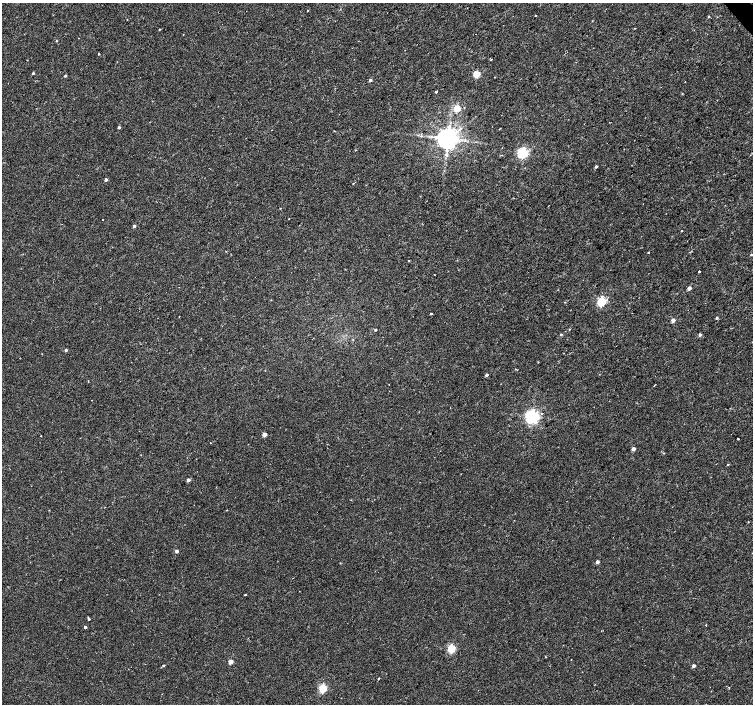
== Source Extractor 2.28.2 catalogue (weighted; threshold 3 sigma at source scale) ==
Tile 10 of 4 x 4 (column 2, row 3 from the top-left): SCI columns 1507-3007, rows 1611-3014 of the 6008 x 5965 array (HDU 1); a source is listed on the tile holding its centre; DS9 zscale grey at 2 x 2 block average (1 PNG px = mean of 2 x 2 image px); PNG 755 x 706 px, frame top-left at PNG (2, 3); no overlay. Shown black and unused: <1% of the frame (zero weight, under 2 of 3 exposures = <1% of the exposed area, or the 3 px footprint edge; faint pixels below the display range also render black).
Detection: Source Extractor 2.28.2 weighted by HDU 2 'WHT'; one run over the whole footprint, this tile lists its part. Background 0.00282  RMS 0.0023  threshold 0.0105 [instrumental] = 3 sigma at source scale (4.5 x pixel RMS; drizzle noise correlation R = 1.50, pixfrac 1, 0.0396/0.0396 arcsec/px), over >= 5 px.
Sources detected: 68; all 68 listed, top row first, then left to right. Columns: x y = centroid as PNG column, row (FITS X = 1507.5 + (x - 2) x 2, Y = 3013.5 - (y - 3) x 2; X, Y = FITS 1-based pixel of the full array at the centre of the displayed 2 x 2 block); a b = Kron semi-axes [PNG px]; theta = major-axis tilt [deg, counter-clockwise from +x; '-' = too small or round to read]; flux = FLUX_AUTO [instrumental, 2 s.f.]
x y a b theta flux
308 10 2 2 - 0.25
535 16 2 2 - 0.91
709 16 3 2 - 0.35
159 29 3 2 - 0.33
78 38 2 2 - 0.35
56 41 3 2 - 0.29
99 54 2 2 - 0.75
491 60 3 2 - 0.41
33 73 2 2 - 0.99
476 74 3 3 - 20
65 76 2 2 - 0.79
494 77 2 2 - 0.22
370 80 3 3 - 1.1
436 91 2 2 - 1.1
464 107 2 2 - 0.23
457 108 3 3 - 17
119 127 2 2 - 1.2
499 129 3 2 - 0.35
448 139 5 5 - 600
523 153 3 3 - 78
596 167 3 2 - 0.89
106 180 2 2 - 1.4
353 184 2 2 - 0.38
548 206 2 2 - 0.19
102 220 2 2 - 0.86
134 226 2 2 - 1.6
682 231 2 2 - 1.3
648 252 2 2 - 0.79
751 255 3 2 - 0.42
408 261 2 2 - 0.35
699 271 2 2 - 2.5
689 288 2 2 - 3.5
602 301 3 3 - 48
431 313 2 2 - 1.6
717 318 3 2 - 0.81
673 320 3 2 - 3.6
569 329 2 2 - 0.33
375 330 3 2 - 0.52
561 334 3 3 - 0.51
700 335 3 2 - 1.4
66 350 3 2 - 1
486 375 3 3 - 1.3
389 384 2 2 - 0.21
541 413 2 2 - 0.45
532 416 4 4 - 160
264 434 3 2 - 4.8
738 439 2 2 - 0.7
210 443 2 2 - 0.26
633 449 2 2 - 3.7
664 453 3 2 - 0.24
728 465 2 2 - 0.96
188 480 2 2 - 2.4
227 510 2 2 - 0.23
748 522 3 2 - 0.23
177 551 2 2 - 2.4
597 562 2 2 - 2.7
245 595 2 2 - 3.1
88 619 3 2 - 0.77
706 625 2 2 - 0.94
85 627 2 2 - 1.4
451 649 3 3 - 29
571 660 2 2 - 0.24
231 662 3 2 - 6
163 665 3 2 - 0.6
693 666 2 2 - 2.2
379 678 2 2 - 0.35
323 688 3 3 - 34
711 691 2 2 - 0.29
Diffuse or blended objects may show on this block-average render without a row.